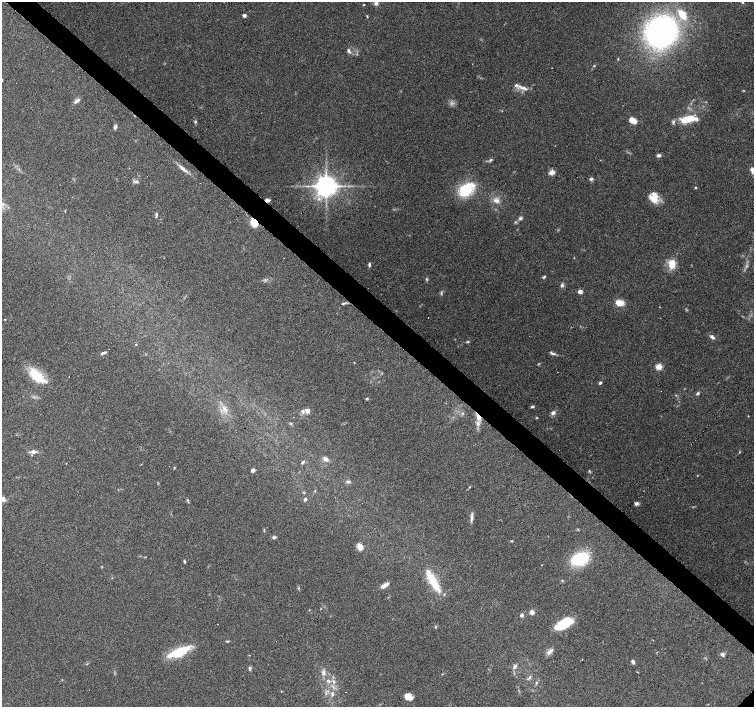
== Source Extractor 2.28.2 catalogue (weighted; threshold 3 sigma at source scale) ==
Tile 11 of 4 x 4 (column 3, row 3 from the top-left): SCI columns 3008-4510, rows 1569-2977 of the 6017 x 6020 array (HDU 1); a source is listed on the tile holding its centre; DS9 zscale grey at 2 x 2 block average (1 PNG px = mean of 2 x 2 image px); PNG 756 x 709 px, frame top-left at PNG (2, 2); no overlay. Shown black and unused: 4% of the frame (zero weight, under 3 of 6 exposures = <1% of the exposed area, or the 3 px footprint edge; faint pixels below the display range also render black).
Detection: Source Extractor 2.28.2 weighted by HDU 2 'WHT'; one run over the whole footprint, this tile lists its part. Background 0.0985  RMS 0.0045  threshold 0.0185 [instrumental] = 3 sigma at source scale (4.09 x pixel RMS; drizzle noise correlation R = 1.36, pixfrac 0.8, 0.0396/0.0396 arcsec/px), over >= 5 px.
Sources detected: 123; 4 too faint to see at this stretch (2 x 2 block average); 6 cosmic-ray / hot-pixel residue — not listed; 8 inside a brighter listed object's ellipse — not listed separately; the other 105 listed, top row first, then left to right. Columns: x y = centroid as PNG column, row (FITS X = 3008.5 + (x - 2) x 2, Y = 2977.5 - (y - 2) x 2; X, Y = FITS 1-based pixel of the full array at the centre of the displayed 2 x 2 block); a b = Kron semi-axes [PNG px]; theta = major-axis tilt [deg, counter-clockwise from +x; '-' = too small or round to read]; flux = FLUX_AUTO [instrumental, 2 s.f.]
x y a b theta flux
742 2 3 3 - 0.85
376 3 5 4 - 2.6
364 5 3 2 - 0.54
682 14 10 7 -56 17
244 15 4 3 - 2.3
367 16 4 2 - 0.66
661 32 24 22 37 310
349 51 7 4 -60 2.6
594 65 3 2 - 0.63
2 80 4 3 - 0.82
516 85 5 4 - 2.8
523 88 9 4 0 4.8
77 101 9 4 34 3.2
688 119 17 7 12 25
632 120 8 5 -33 10
195 122 3 3 - 1.1
115 127 5 3 - 2.9
658 155 5 4 - 2.8
490 160 5 3 - 1.5
183 169 18 4 -39 6.2
552 172 8 6 26 4.4
147 176 2 2 - 0.3
591 179 6 4 15 2
137 181 5 3 - 1.4
326 186 5 5 - 1100
695 187 3 3 - 0.76
466 189 21 13 46 34
654 198 12 9 -75 16
267 200 5 3 - 2.9
496 201 9 6 -17 5
65 210 3 2 - 0.48
156 214 5 3 - 1.7
520 218 5 4 - 2.1
515 222 3 2 - 0.92
254 223 9 6 -57 13
369 264 6 3 -81 1.7
672 264 12 9 -87 12
544 277 5 3 - 1.4
562 285 5 5 - 2.3
580 291 3 2 - 8.8
344 303 8 2 25 1.7
620 303 8 5 -5 12
5 319 3 2 - 0.56
712 337 7 4 -36 3.2
467 342 4 3 - 1.1
136 344 2 2 - 0.64
104 353 7 3 24 2.6
553 353 10 3 -27 2.2
354 362 3 2 - 0.4
659 367 3 3 - 28
36 375 21 11 -39 26
600 383 3 3 - 1.8
698 393 5 3 - 1.7
367 399 4 3 - 1.1
532 407 5 3 - 1.5
224 409 12 4 -49 5.5
307 410 8 7 - 4.6
462 413 3 3 - 1.3
553 413 7 5 31 3.1
478 417 11 6 -67 9
537 418 3 2 - 0.64
290 423 4 3 - 1
34 452 8 6 -1 4
326 459 7 5 -31 3
302 462 5 3 - 1.5
174 468 3 3 - 0.68
252 470 3 3 - 3.5
589 471 4 3 - 0.91
348 481 5 3 - 2.1
469 487 4 2 - 0.76
305 499 3 2 - 3.1
188 500 3 2 - 0.66
636 504 5 4 - 2.6
472 518 12 3 86 3.6
274 537 5 4 - 1.8
512 541 3 2 - 0.78
360 547 9 6 -76 5.7
145 557 3 2 - 0.49
580 559 11 7 20 81
184 561 4 2 - 1.2
433 581 27 8 -60 26
562 581 3 3 - 0.8
384 586 6 4 31 5.6
532 612 4 3 - 5.1
522 615 4 3 - 2.4
565 624 25 8 28 23
435 627 3 2 - 0.8
227 641 5 2 - 0.92
550 651 12 5 41 4.1
179 652 22 8 23 36
722 654 5 4 - 2.8
633 662 5 3 - 2.5
515 666 7 4 52 2.4
249 668 6 3 89 1.5
324 673 8 6 88 3.9
529 677 5 3 - 1.5
329 681 4 3 - 1.4
334 681 6 3 -48 2
536 683 5 3 - 1.3
89 690 2 2 - 2.8
281 691 3 2 - 0.42
328 691 3 2 - 0.8
345 692 2 2 - 2.8
332 693 6 3 58 2.4
408 696 7 6 - 7.7
Overlapping masked pixels (flux is a lower limit): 3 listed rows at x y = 267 200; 254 223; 478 417
Isophote crosses this tile's border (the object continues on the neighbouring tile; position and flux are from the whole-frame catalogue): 3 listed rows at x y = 742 2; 376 3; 2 80
Diffuse or blended objects may show on this block-average render without a row.